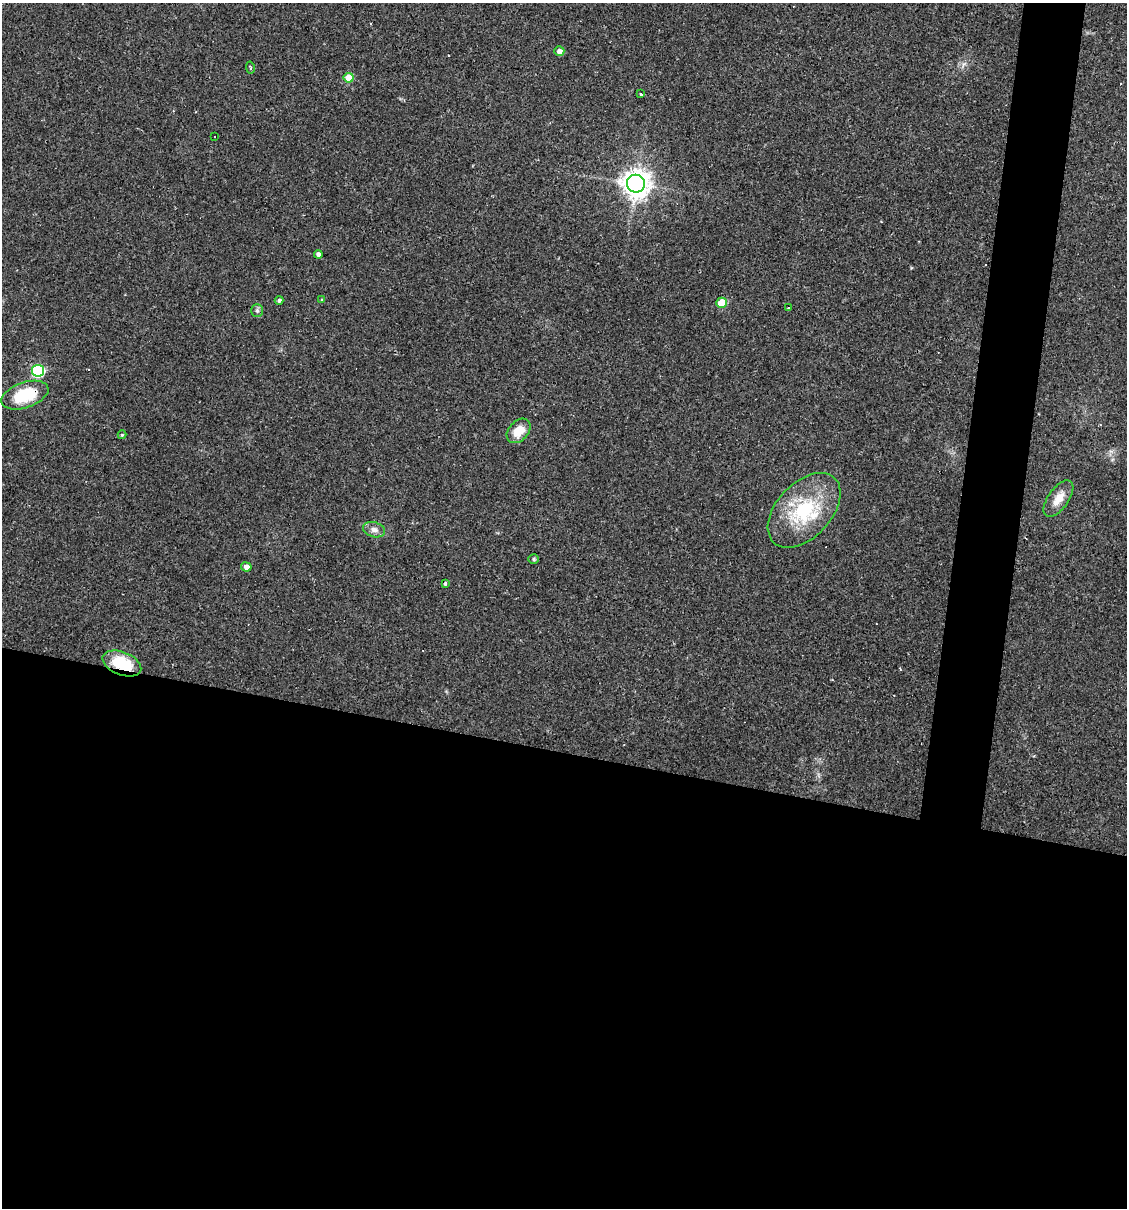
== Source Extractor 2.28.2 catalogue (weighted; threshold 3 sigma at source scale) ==
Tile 14 of 4 x 4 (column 2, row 4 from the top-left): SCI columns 1239-2363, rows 1-1206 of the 4843 x 4822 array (HDU 1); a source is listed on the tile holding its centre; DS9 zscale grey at full resolution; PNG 1129 x 1210 px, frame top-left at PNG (2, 3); each listed source drawn as its Kron ellipse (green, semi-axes under 4 px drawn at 4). Shown black and unused: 42% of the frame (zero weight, under 2 of 3 exposures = <1% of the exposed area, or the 3 px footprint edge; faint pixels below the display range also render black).
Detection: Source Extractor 2.28.2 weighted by HDU 2 'WHT'; one run over the whole footprint, this tile lists its part. Background 0.0907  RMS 0.006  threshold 0.0272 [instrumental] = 3 sigma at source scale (4.5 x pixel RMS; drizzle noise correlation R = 1.50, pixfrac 1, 0.05/0.05 arcsec/px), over >= 5 px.
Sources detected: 24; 1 cosmic-ray / hot-pixel residue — neither listed nor drawn; the other 23 listed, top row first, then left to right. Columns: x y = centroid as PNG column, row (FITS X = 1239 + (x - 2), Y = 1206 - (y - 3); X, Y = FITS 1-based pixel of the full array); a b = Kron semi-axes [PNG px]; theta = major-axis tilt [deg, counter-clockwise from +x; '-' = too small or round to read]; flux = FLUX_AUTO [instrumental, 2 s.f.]
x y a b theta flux
559 51 5 5 - 3.4
250 67 6 3 -79 0.8
349 78 5 5 - 15
641 94 3 2 - 1.4
215 137 2 2 - 0.46
636 184 9 9 - 690
318 254 4 4 - 2.2
279 300 4 4 - 1.3
322 300 4 4 - 0.8
722 303 5 5 - 20
789 308 3 3 - 0.93
257 310 6 5 - 1.3
38 371 6 6 - 79
25 395 24 12 19 28
519 431 14 9 48 9.9
122 435 4 4 - 0.62
1058 499 21 10 54 7.8
804 510 44 27 46 46
374 530 11 7 -16 3.3
534 559 5 4 - 0.99
246 567 5 4 - 2.9
445 583 4 3 - 1.3
122 663 20 11 -21 23
Overlapping masked pixels (flux is a lower limit): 2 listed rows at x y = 25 395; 122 663